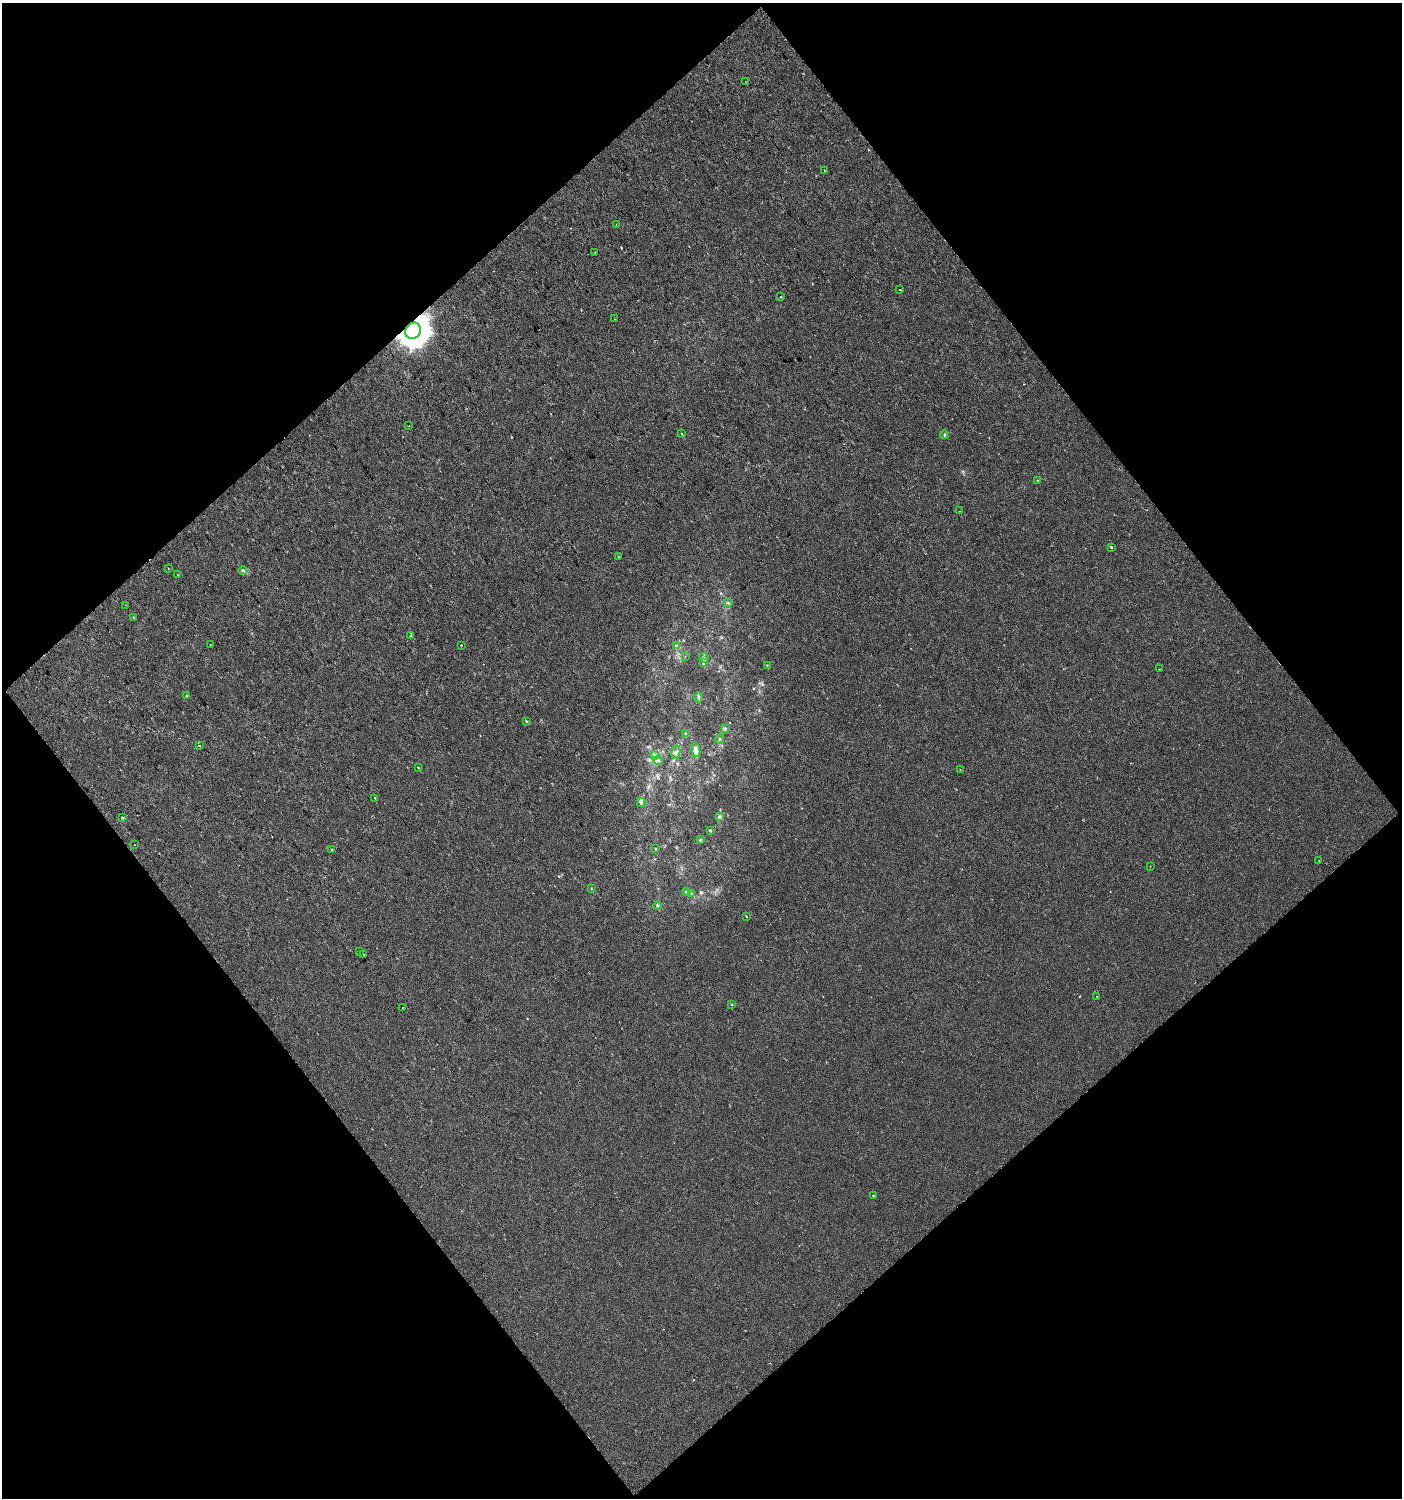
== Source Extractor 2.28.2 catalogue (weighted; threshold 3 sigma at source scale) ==
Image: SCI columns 97-2895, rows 1-2992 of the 2973 x 2992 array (HDU 1 of 3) = the unmasked area's bounding box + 8 px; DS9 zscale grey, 2 x 2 block average (1 PNG px = mean of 2 x 2 image px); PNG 1404 x 1500 px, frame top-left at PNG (2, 3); each listed source drawn as its Kron ellipse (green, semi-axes under 4 px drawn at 4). Shown black and unused: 50% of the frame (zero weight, under 2 of 3 exposures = <1% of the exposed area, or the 3 px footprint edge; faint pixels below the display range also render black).
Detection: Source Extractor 2.28.2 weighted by HDU 2 'WHT'. Background -6.51e-05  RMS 0.0041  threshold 0.0183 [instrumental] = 3 sigma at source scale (4.5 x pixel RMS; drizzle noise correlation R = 1.50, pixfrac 1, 0.0396/0.0396 arcsec/px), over >= 5 px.
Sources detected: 68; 2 cosmic-ray / hot-pixel residue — neither listed nor drawn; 1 inside a brighter listed object's ellipse — not listed separately; the other 65 listed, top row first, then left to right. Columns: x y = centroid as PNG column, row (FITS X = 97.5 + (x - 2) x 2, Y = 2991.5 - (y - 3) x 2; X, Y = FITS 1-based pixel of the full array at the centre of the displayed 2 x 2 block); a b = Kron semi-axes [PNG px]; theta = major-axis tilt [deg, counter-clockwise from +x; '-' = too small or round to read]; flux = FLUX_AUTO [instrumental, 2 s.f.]
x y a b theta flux
746 82 2 2 - 0.28
825 170 2 2 - 0.79
616 224 2 2 - 0.38
595 252 2 2 - 0.39
900 290 2 2 - 1.1
781 297 3 2 - 0.66
614 319 2 2 - 0.33
413 331 8 7 - 2200
409 426 2 2 - 1.2
682 434 2 2 - 0.84
945 435 4 3 - 1
1037 480 2 2 - 1.1
960 511 2 2 - 0.62
1111 547 2 2 - 1.3
618 557 3 2 - 0.59
168 568 2 2 - 0.5
243 570 4 3 - 1.5
178 575 2 2 - 0.47
729 603 4 3 - 0.98
126 605 2 2 - 0.57
133 617 2 2 - 0.55
411 636 2 2 - 0.4
210 645 2 2 - 0.63
461 645 2 2 - 1.4
676 646 4 3 - 1.1
685 657 2 2 - 0.64
704 658 5 4 - 1.8
703 663 4 3 - 1.1
767 665 2 2 - 1.5
1159 669 2 2 - 0.62
187 696 2 2 - 16
699 697 5 3 - 1.4
526 721 2 2 - 1.7
725 728 4 3 - 1.1
685 734 3 2 - 0.76
720 739 4 3 - 1.1
199 745 2 2 - 0.95
696 750 7 4 -77 7
676 752 7 3 77 2
655 755 4 4 - 1.5
658 760 4 2 - 1.3
418 767 2 2 - 0.64
960 770 2 2 - 2
375 798 3 2 - 0.51
641 802 4 3 - 1.7
719 817 3 3 - 1.2
123 818 3 3 - 0.84
710 831 3 3 - 0.96
701 840 3 3 - 1.2
135 845 2 2 - 0.75
331 849 2 2 - 1.1
655 849 3 2 - 0.6
1319 860 2 2 - 0.42
1150 866 2 2 - 0.44
591 888 3 2 - 0.44
686 892 3 2 - 0.79
692 894 4 3 - 1.2
657 906 4 3 - 1.3
746 916 2 2 - 0.95
360 952 2 2 - 0.87
364 955 2 2 - 1.4
1097 997 2 2 - 0.57
732 1004 2 2 - 0.78
403 1008 2 2 - 1.9
873 1195 2 2 - 0.66
Overlapping masked pixels (flux is a lower limit): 1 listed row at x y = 413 331
Diffuse or blended objects may show on this block-average render without a row.